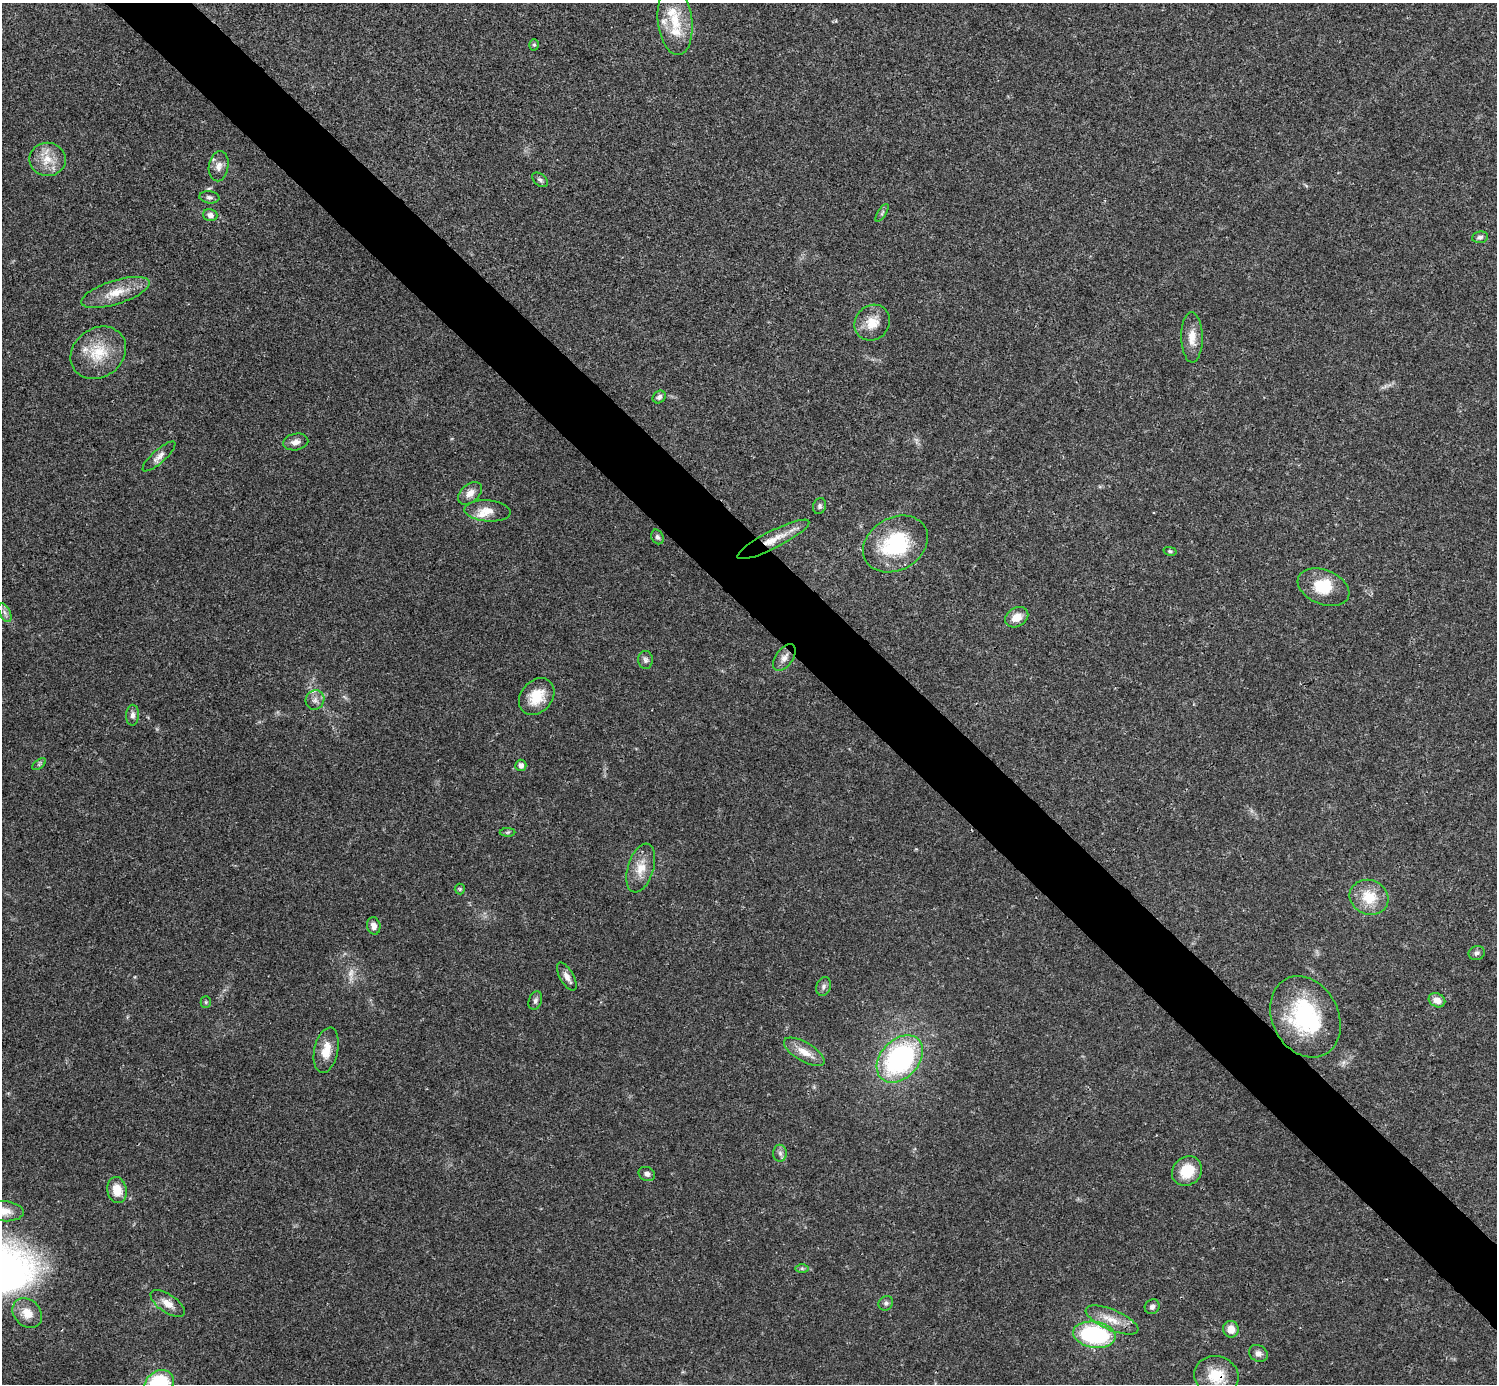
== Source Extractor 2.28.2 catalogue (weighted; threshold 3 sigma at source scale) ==
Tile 6 of 4 x 4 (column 2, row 2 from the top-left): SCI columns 1495-2989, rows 2920-4301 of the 5981 x 5981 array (HDU 1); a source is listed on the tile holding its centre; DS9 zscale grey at full resolution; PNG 1499 x 1386 px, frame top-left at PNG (2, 3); each listed source drawn as its Kron ellipse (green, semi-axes under 4 px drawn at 4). Shown black and unused: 5% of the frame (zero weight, under 3 of 4 exposures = <1% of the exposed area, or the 3 px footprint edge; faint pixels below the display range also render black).
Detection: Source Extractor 2.28.2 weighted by HDU 2 'WHT'; one run over the whole footprint, this tile lists its part. Background 0.0209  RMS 0.0022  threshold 0.01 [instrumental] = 3 sigma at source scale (4.5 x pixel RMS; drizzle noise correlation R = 1.50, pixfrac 1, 0.05/0.05 arcsec/px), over >= 5 px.
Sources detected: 69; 1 too faint to see at this stretch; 1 inside a brighter object's white glare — neither listed nor drawn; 3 inside a brighter listed object's ellipse — not listed separately; the other 64 listed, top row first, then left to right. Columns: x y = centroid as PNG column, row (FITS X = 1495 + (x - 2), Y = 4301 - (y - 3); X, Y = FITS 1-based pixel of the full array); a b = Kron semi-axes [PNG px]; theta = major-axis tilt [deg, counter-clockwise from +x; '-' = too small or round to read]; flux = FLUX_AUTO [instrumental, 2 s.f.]
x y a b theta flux
675 21 34 17 -83 7.7
534 45 6 5 - 0.35
47 159 18 16 -1 4.3
219 166 15 10 81 1.8
540 180 9 5 -38 0.59
209 197 10 6 -6 0.67
882 213 10 4 57 0.46
210 215 7 6 - 1.1
1480 237 8 6 9 0.64
115 292 35 12 17 4.9
872 323 19 16 48 3.9
1192 337 25 11 -89 3.1
98 353 29 24 37 7.9
659 397 7 6 - 0.72
296 442 12 8 10 1.4
159 456 21 6 42 1.4
470 493 14 9 41 1.9
820 506 8 6 70 0.57
488 511 23 10 -4 2.9
657 537 7 6 - 0.64
773 539 40 8 27 4.9
895 544 34 26 30 17
1170 551 6 4 -14 0.32
1323 587 27 17 -22 6.6
5 613 10 5 -63 0.85
1017 617 12 9 33 2.8
784 658 15 8 54 1.6
645 660 9 7 -87 0.74
537 697 20 15 49 5.5
315 700 10 9 - 1.2
133 715 10 6 89 0.88
39 764 8 4 37 0.38
521 765 5 5 - 0.96
508 832 8 4 1 0.38
641 868 25 13 73 4
460 889 5 5 - 0.32
1369 897 20 17 -22 6
374 926 9 6 -81 1.2
1477 953 8 7 - 0.61
567 977 15 7 -60 1.4
824 987 9 7 67 0.78
535 1000 9 6 70 0.67
1437 1000 8 6 -26 1.8
206 1002 5 5 - 0.32
1305 1017 42 33 -62 23
326 1050 23 12 78 3.9
804 1052 23 9 -30 3
900 1059 27 19 47 40
780 1153 8 7 - 0.79
1187 1171 16 14 42 5.5
647 1174 8 6 -26 0.86
117 1190 13 9 -79 3.6
4 1211 19 10 -5 2.4
802 1268 6 4 -1 0.35
168 1303 19 9 -34 2.4
886 1303 8 6 44 0.68
1152 1307 8 7 - 0.72
27 1313 16 13 -45 3.3
1112 1320 28 10 -23 3.9
1231 1329 8 8 - 2.4
1094 1335 21 13 -8 27
1258 1353 10 8 -32 1.1
1216 1376 22 19 -13 6.6
159 1384 16 13 44 20
Overlapping masked pixels (flux is a lower limit): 2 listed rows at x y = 773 539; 1216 1376
Isophote crosses this tile's border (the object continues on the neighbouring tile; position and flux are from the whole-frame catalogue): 3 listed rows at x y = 4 1211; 1216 1376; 159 1384